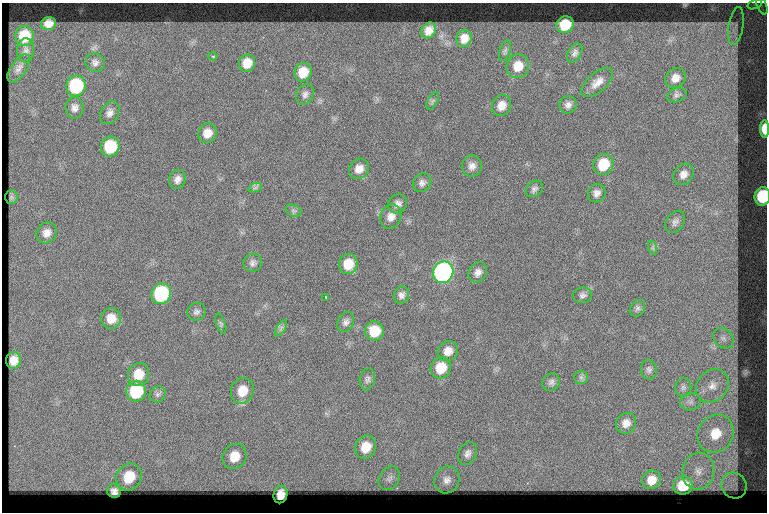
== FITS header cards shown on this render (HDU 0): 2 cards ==
NAXIS1  =                  765
NAXIS2  =                  510

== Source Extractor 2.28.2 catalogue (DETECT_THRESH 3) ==
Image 765 x 510 px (HDU 0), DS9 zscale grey, 1 PNG px = 1 image px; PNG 769 x 514 px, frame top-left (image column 1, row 510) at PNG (2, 3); each listed source drawn as its Kron ellipse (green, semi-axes under 4 px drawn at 4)
Background 132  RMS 6.7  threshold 20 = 3 sigma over >= 5 px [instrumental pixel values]
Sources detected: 91; all 91 listed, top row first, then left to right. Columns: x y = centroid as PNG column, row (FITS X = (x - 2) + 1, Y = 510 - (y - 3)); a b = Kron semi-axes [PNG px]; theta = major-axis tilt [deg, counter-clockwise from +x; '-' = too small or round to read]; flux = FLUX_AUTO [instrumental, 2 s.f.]
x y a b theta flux
755 4 7 4 19 1100
762 5 9 4 -68 1500
48 24 8 6 15 3400
565 25 9 8 - 12000
736 26 19 7 80 3900
429 30 8 7 - 3800
25 36 10 9 - 13000
464 38 8 7 - 4200
26 50 12 8 85 2100
505 51 10 5 72 1200
575 53 10 6 60 1600
213 56 4 3 - 350
95 63 10 9 - 2000
247 63 8 8 - 6000
518 66 12 11 - 7100
19 68 16 7 56 2500
303 72 9 8 - 7900
675 78 11 9 42 3800
597 82 19 9 41 4500
76 86 10 9 - 39000
305 94 11 8 62 2000
677 95 10 6 21 1400
433 101 10 5 62 1000
568 105 9 8 - 2200
501 106 11 9 62 4200
74 108 11 9 90 2400
110 113 12 9 61 2500
765 129 9 4 -89 7300
207 133 10 9 - 4500
110 147 10 9 - 20000
603 164 11 9 57 13000
472 166 10 10 - 2800
359 169 11 9 45 3900
683 174 11 9 52 3200
177 179 10 8 67 2500
422 183 10 8 41 2000
255 188 7 4 18 990
534 189 10 7 37 1500
597 193 9 8 - 2400
762 196 9 7 82 21000
11 197 6 6 - 270
398 204 10 9 - 2500
293 211 8 6 -21 1200
391 216 12 10 65 3600
675 222 12 8 55 2100
47 233 11 9 53 3300
653 248 7 4 -71 800
253 263 9 9 - 1800
348 264 10 9 - 8800
443 272 11 10 - 180000
478 272 11 8 58 2600
161 294 10 9 - 52000
401 295 9 7 74 2000
582 295 10 8 8 1700
326 297 3 2 - 470
637 308 9 7 53 1300
196 312 9 8 - 1600
111 318 10 10 - 6000
346 322 10 8 61 1900
221 324 10 4 -71 1000
281 328 9 4 58 1100
374 331 9 9 - 10000
723 338 11 9 -45 2800
448 351 10 9 - 4000
14 360 8 7 - 3700
441 368 11 10 - 11000
649 370 10 8 -79 1500
138 374 12 10 69 8400
581 377 7 6 - 1100
367 379 11 7 78 1500
551 382 9 8 - 1600
712 386 18 15 47 7600
683 387 9 8 - 1700
136 391 10 9 - 26000
242 391 13 11 70 7500
158 394 8 7 - 1400
690 402 10 8 10 2500
626 423 11 9 53 3800
715 434 19 17 55 17000
366 447 12 10 62 8300
467 453 12 8 65 2400
235 456 13 11 56 8700
698 471 18 16 76 9700
129 477 14 12 61 13000
389 478 12 9 58 2900
447 480 14 12 62 3600
651 480 10 8 45 5800
683 485 10 9 - 9800
734 486 13 12 - 2500
114 491 7 6 - 2200
281 494 9 7 78 3700
At the frame edge (FLAGS 8, measured only in part): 2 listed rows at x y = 765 129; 762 196